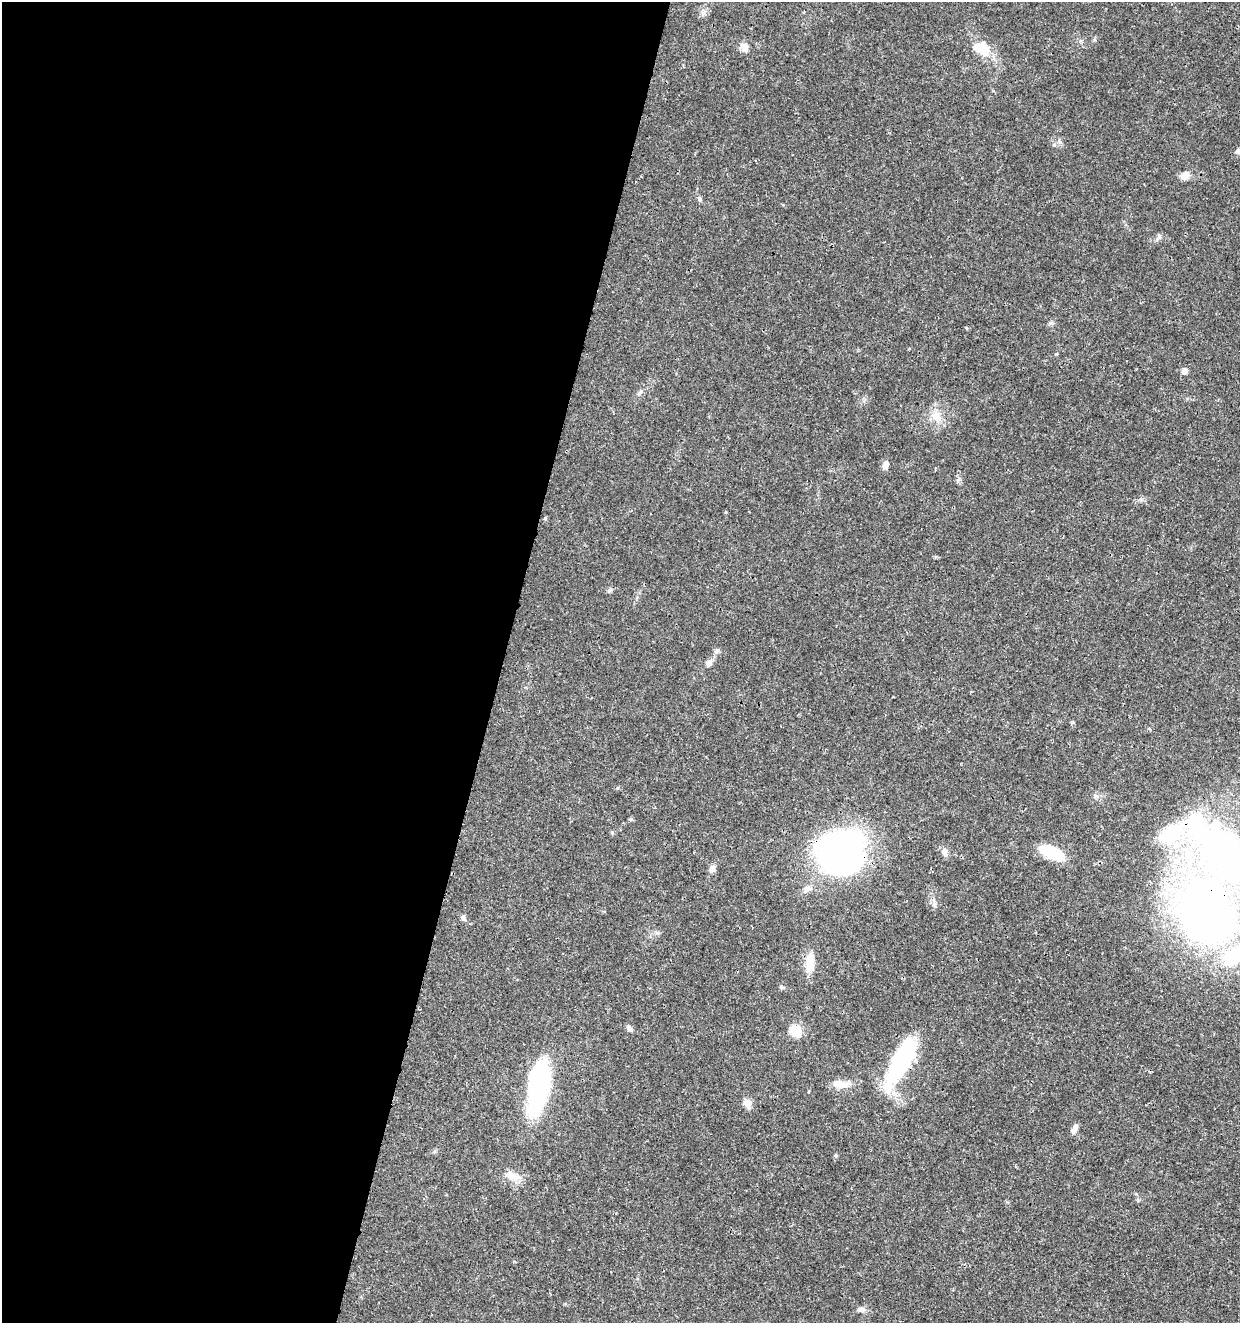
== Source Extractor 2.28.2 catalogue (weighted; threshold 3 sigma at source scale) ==
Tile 5 of 4 x 4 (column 1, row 2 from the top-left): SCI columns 286-1523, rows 2645-3965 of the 5462 x 5297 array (HDU 1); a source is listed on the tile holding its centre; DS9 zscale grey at full resolution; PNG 1242 x 1325 px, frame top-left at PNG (2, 2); no overlay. Shown black and unused: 41% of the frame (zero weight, under 3 of 4 exposures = <1% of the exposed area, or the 3 px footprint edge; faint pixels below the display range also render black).
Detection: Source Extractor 2.28.2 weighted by HDU 2 'WHT'; one run over the whole footprint, this tile lists its part. Background 0.0181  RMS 0.002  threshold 0.00906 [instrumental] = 3 sigma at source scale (4.5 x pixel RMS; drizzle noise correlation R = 1.50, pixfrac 1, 0.0396/0.0396 arcsec/px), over >= 5 px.
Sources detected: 45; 2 inside a brighter object's white glare — not listed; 3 inside a brighter listed object's ellipse — not listed separately; the other 40 listed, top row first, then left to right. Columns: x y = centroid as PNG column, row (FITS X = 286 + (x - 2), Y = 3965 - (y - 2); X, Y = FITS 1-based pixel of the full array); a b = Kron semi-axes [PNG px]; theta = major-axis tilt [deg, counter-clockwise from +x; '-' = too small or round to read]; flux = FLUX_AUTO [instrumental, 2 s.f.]
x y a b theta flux
744 47 12 8 -85 1.2
982 49 22 14 -27 4.6
1238 151 7 7 - 0.6
1185 175 11 9 51 1.3
700 199 7 5 -49 0.39
1159 237 10 6 58 0.56
1051 323 7 5 10 0.46
967 328 5 3 - 0.17
1184 371 6 6 - 1.1
640 392 10 5 38 0.56
936 416 15 12 78 2.4
885 465 11 7 67 0.99
726 512 5 3 - 0.18
545 518 4 4 - 0.27
609 590 7 4 1 0.35
717 651 7 6 - 0.49
709 663 10 7 50 0.84
1072 722 5 4 - 0.32
617 788 5 3 - 0.19
1172 833 37 20 26 9.4
839 852 43 40 41 70
944 852 11 8 -76 0.99
1051 852 25 11 -24 8.6
1228 858 59 35 -48 83
712 869 10 7 66 0.86
807 889 12 8 26 1
1207 914 52 41 -49 140
463 917 8 6 -74 0.56
810 963 24 10 84 3.5
782 987 7 4 -27 0.36
629 1028 9 6 -46 0.62
796 1031 10 9 - 4.7
901 1062 60 18 61 21
840 1084 19 10 -5 2.4
539 1094 58 20 69 20
747 1104 12 10 -66 1.2
1074 1131 10 7 66 0.77
836 1156 6 5 - 0.3
512 1176 23 10 -22 2.3
861 1309 11 6 -3 0.85
Overlapping masked pixels (flux is a lower limit): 3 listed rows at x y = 1172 833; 839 852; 1207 914
Isophote crosses this tile's border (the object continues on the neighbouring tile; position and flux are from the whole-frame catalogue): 2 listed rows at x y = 1238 151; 1228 858
Unlisted compact peaks at least as high as the median listed source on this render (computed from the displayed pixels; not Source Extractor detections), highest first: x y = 703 13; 1054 145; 1056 354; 612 832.